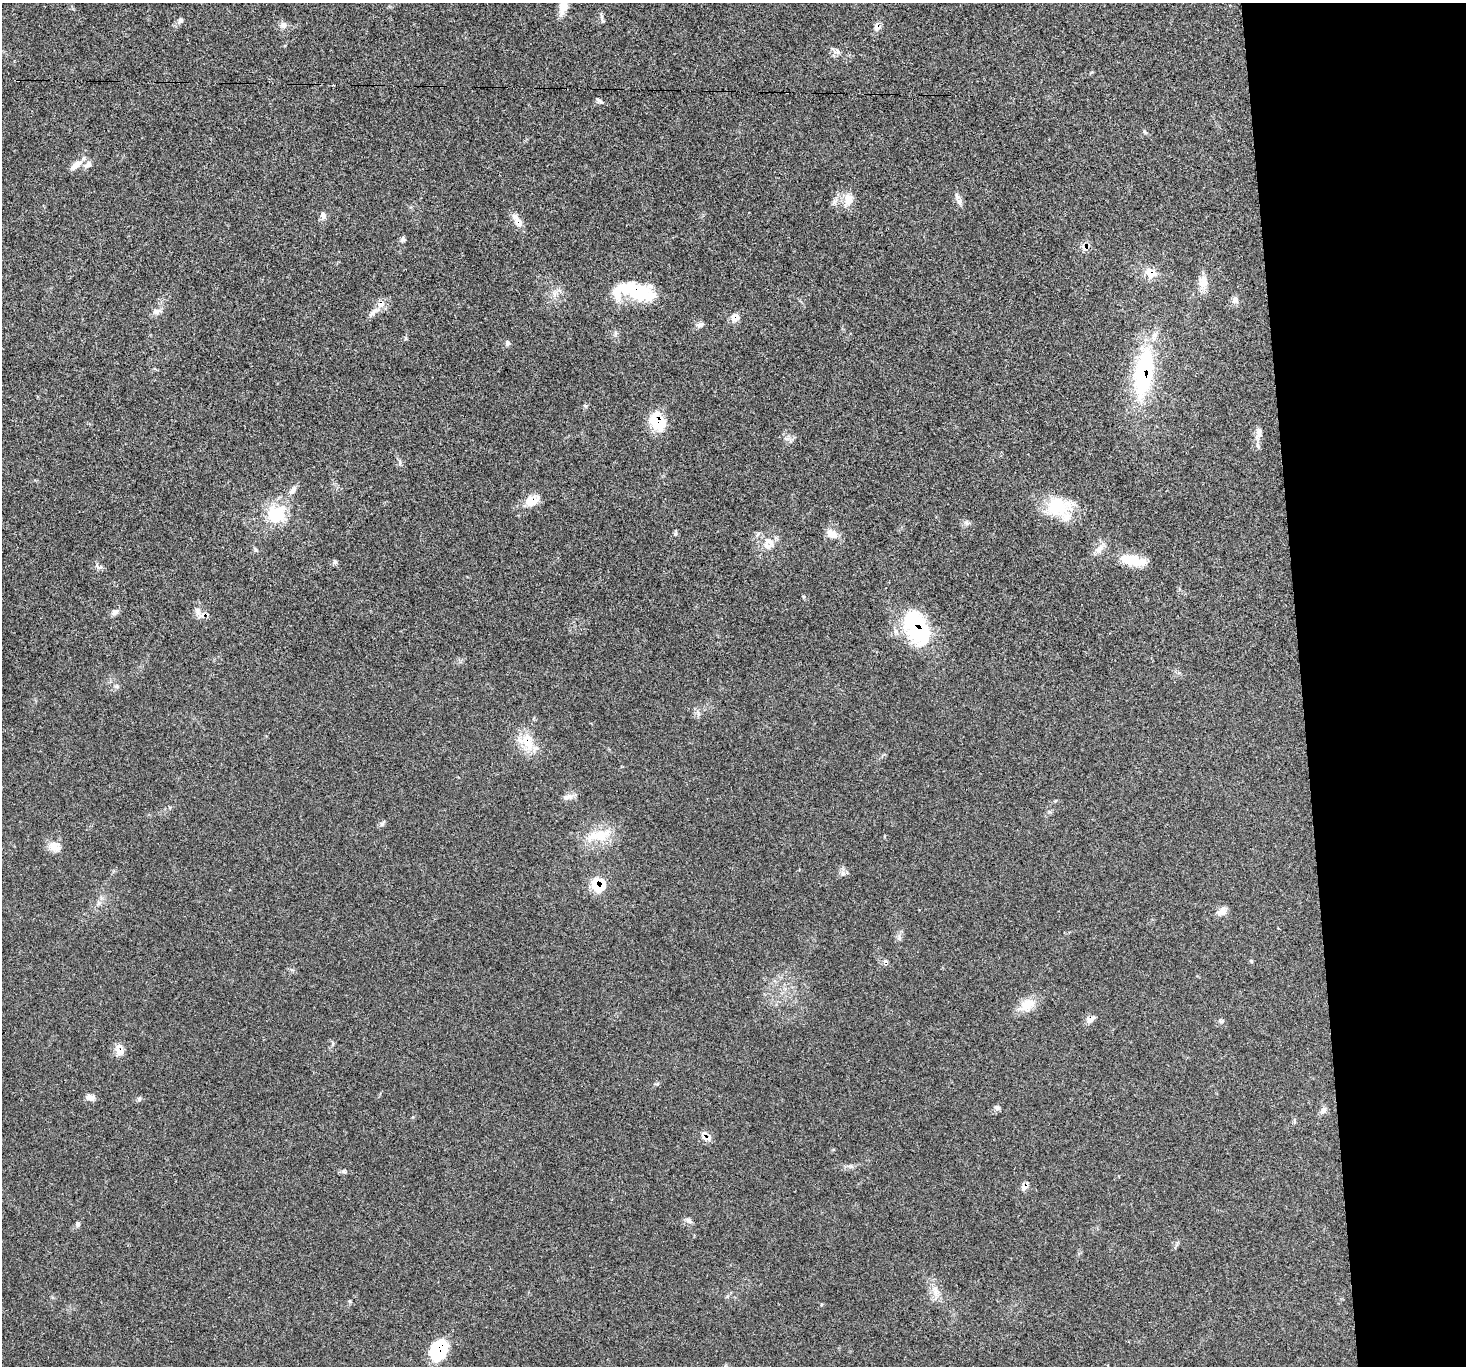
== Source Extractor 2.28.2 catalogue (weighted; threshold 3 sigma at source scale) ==
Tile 6 of 3 x 3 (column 3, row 2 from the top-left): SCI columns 2929-4392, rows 1493-2856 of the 4392 x 4373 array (HDU 1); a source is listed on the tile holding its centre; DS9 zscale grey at full resolution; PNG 1468 x 1368 px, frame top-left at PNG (2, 3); no overlay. Shown black and unused: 11% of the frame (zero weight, under 3 of 5 exposures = <1% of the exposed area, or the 3 px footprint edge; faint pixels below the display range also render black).
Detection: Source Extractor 2.28.2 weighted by HDU 2 'WHT'; one run over the whole footprint, this tile lists its part. Background 0.0464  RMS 0.004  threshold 0.018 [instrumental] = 3 sigma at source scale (4.5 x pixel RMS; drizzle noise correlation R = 1.50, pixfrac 1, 0.05/0.05 arcsec/px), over >= 5 px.
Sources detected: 75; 2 inside a brighter object's white glare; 3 cosmic-ray / hot-pixel residue — not listed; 5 inside a brighter listed object's ellipse — not listed separately; the other 65 listed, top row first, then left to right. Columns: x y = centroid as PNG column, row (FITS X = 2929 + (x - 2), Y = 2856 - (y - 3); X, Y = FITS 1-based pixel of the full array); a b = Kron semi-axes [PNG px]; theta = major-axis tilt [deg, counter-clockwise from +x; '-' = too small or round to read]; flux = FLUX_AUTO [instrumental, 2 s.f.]
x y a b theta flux
563 5 24 8 78 5.5
180 20 7 7 - 1
602 20 10 3 -79 0.78
283 25 10 8 -61 1.7
877 27 9 8 - 2
838 52 6 5 - 0.96
599 100 12 4 -34 0.8
76 165 19 8 36 3.3
848 199 17 11 90 4.6
959 202 8 7 - 1.4
323 215 11 7 -88 1.5
516 218 17 9 -57 3.3
402 239 12 3 67 0.85
1085 248 10 8 -9 2.1
1149 273 17 10 -80 3.7
1203 283 20 11 -90 4.3
632 289 45 18 0 20
1235 300 9 8 - 1.6
381 304 13 7 31 2.7
157 311 14 7 12 1.9
735 317 12 10 11 2.6
700 325 11 6 18 1.3
615 333 7 4 -90 0.72
507 343 8 6 -71 0.92
1144 373 62 21 81 44
657 421 23 16 -65 12
1259 432 19 7 78 2.7
400 462 7 4 89 0.71
293 491 12 6 50 1.8
532 500 18 11 21 5.9
1058 507 33 25 3 17
276 514 25 24 - 16
676 533 6 4 71 0.59
832 534 17 11 -29 3.6
770 542 18 7 -46 2.9
1099 549 16 7 34 2.6
1130 560 30 14 -8 8.6
334 562 7 5 13 0.78
198 611 11 8 -72 2.1
115 612 10 8 36 1.5
916 628 43 24 -63 38
117 686 6 4 71 0.66
698 714 6 5 - 0.99
527 742 25 14 -68 9.1
568 797 15 6 11 1.9
598 835 39 15 11 11
54 846 16 10 -27 3.8
598 885 17 16 - 9.3
98 903 7 4 -71 0.71
1221 911 14 9 27 2.5
899 938 6 6 - 0.93
1251 961 6 3 -71 0.44
1027 1005 23 15 32 6.3
1091 1019 14 7 30 1.9
119 1050 13 10 -43 3
91 1097 12 7 -3 2
139 1099 7 5 89 0.76
997 1108 9 5 -30 0.97
1324 1110 11 7 58 1.5
1294 1121 6 4 73 0.56
1024 1187 10 8 86 1.8
689 1221 10 5 -44 1.1
77 1224 7 6 - 0.81
936 1290 15 4 -87 2.1
438 1350 21 15 65 20
Overlapping masked pixels (flux is a lower limit): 16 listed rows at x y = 877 27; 1085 248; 1149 273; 632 289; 381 304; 735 317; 1144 373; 657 421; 532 500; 916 628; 527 742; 598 885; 1091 1019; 119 1050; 1024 1187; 438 1350
Isophote crosses this tile's border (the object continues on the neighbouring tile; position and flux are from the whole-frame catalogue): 1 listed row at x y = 563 5
Unlisted compact peaks at least as high as the median listed source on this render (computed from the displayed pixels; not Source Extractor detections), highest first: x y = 343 1171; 843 873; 382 824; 787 439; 586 406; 966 522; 1220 1020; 256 550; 804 597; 1144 131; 657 1084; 885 961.